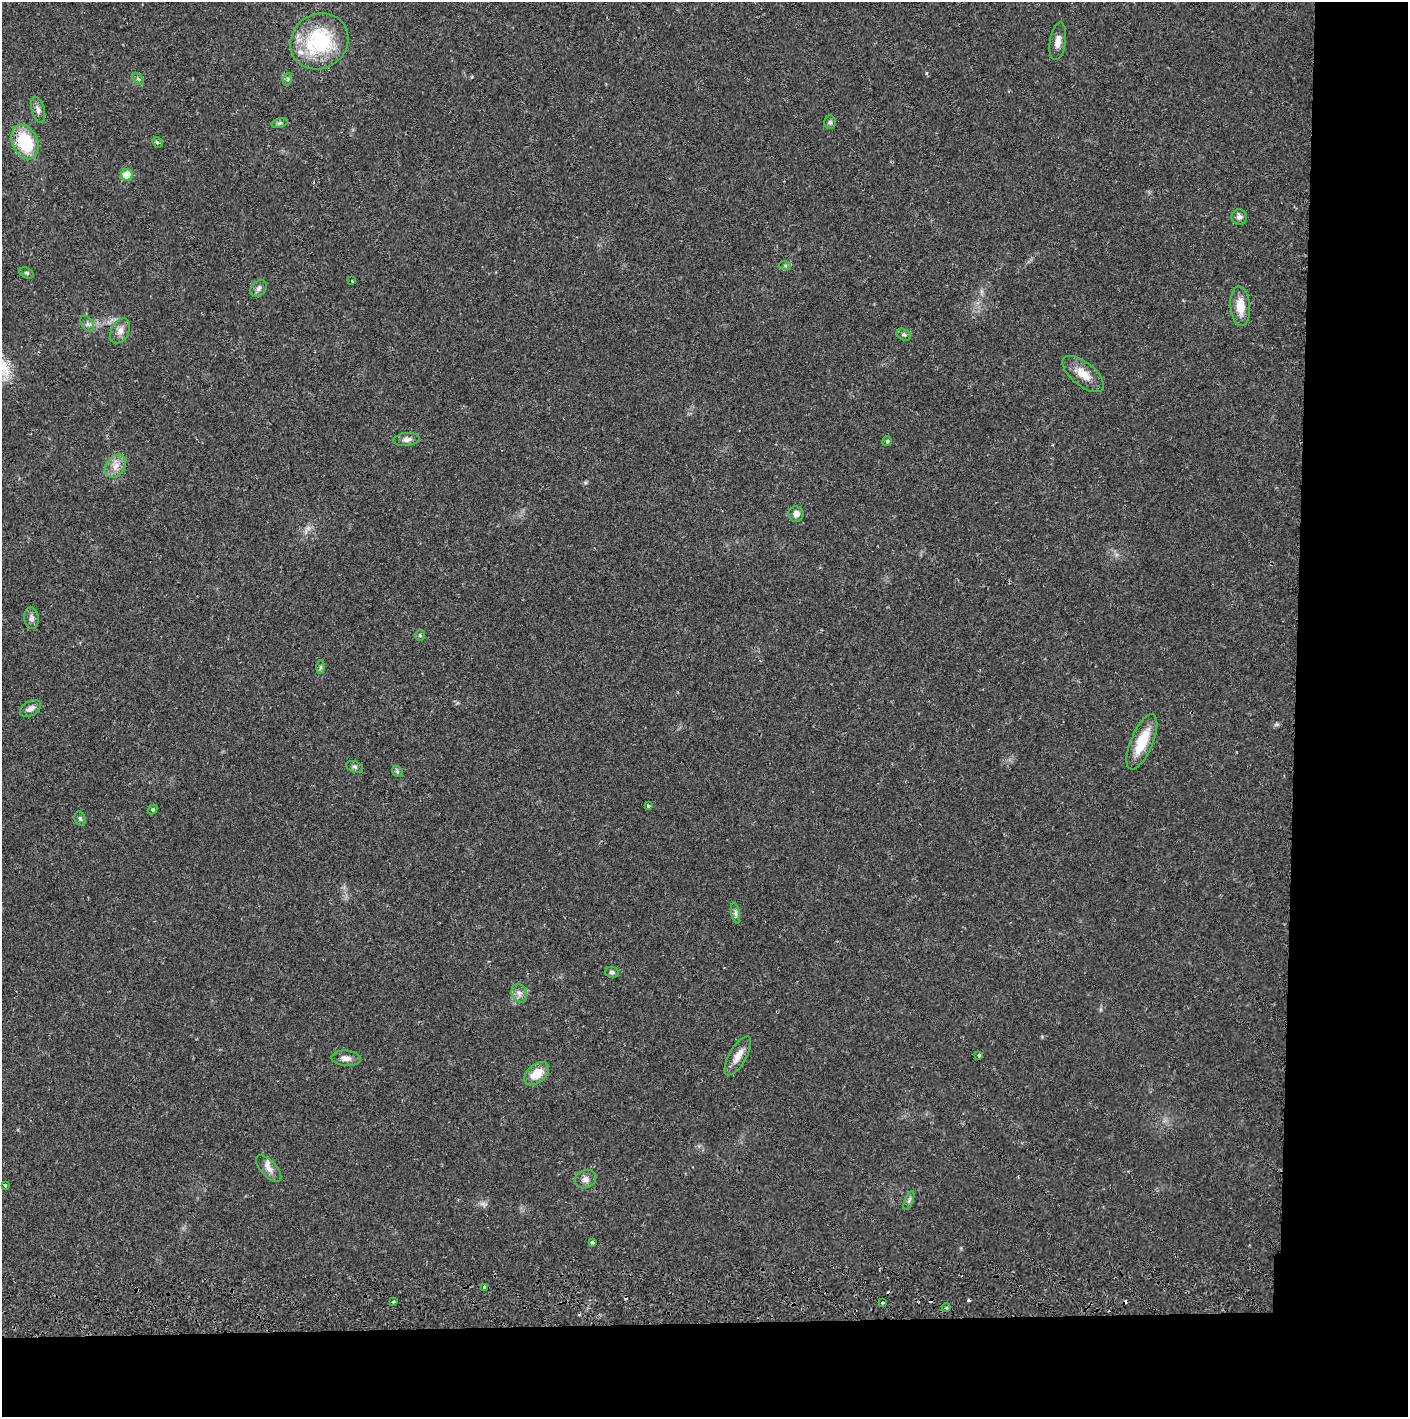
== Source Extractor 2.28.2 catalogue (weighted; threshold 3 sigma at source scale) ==
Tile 9 of 3 x 3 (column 3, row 3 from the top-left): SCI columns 2817-4222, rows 72-1486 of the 4263 x 4373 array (HDU 1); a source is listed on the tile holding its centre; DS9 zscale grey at full resolution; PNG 1410 x 1419 px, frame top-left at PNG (2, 2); each listed source drawn as its Kron ellipse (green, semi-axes under 4 px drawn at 4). Shown black and unused: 14% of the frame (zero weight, under 2 of 3 exposures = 3% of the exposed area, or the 3 px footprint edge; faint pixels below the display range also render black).
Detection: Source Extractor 2.28.2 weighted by HDU 2 'WHT'; one run over the whole footprint, this tile lists its part. Background 0.0216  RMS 0.0035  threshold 0.0157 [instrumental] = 3 sigma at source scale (4.5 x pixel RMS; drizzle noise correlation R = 1.50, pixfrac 1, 0.05/0.05 arcsec/px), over >= 5 px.
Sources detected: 57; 5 cosmic-ray / hot-pixel residue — neither listed nor drawn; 2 inside a brighter listed object's ellipse — not listed separately; the other 50 listed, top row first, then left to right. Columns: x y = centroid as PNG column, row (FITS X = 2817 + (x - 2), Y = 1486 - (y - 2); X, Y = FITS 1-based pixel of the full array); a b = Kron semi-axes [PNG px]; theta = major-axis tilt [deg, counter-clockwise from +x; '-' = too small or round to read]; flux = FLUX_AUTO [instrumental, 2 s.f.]
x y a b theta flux
319 41 30 27 36 29
1058 41 19 8 81 2.6
138 79 7 4 -45 0.58
288 79 6 4 72 0.51
38 110 13 6 -76 1.6
830 122 7 5 -88 0.73
280 123 8 4 15 0.7
25 142 18 12 -67 18
157 142 6 4 -44 0.48
127 175 6 6 - 7.3
1239 217 8 8 - 1.2
785 265 6 4 -19 0.45
27 273 7 5 -27 0.58
352 281 3 3 - 0.4
258 288 9 7 46 1.2
1240 306 20 10 -86 6
87 324 9 5 -56 1
120 331 13 8 59 2.4
904 335 8 5 -28 0.68
1083 374 25 11 -39 5.5
407 439 13 6 6 1.7
887 441 5 4 - 0.53
116 466 12 9 56 2.9
796 514 7 7 - 2.1
32 618 11 7 -85 1.5
420 635 5 4 - 0.52
321 667 7 4 89 0.6
31 709 11 7 31 1.7
1142 742 29 11 67 10
355 767 9 5 -20 0.8
397 771 6 4 -47 0.6
648 806 4 3 - 0.94
152 810 5 4 - 0.66
80 819 7 5 -69 0.67
736 913 10 4 -79 0.92
612 972 7 5 -12 0.91
519 993 9 7 -66 1.7
979 1055 4 3 - 0.62
738 1056 22 8 60 3.7
346 1058 14 7 -3 2.2
537 1074 14 9 40 5.9
269 1169 16 7 -47 2.3
586 1179 11 8 25 1.9
6 1185 3 3 - 0.78
909 1201 10 4 68 0.8
592 1242 3 3 - 0.79
485 1287 3 3 - 1
394 1302 3 3 - 0.79
882 1302 3 3 - 1.7
946 1308 4 3 - 0.4